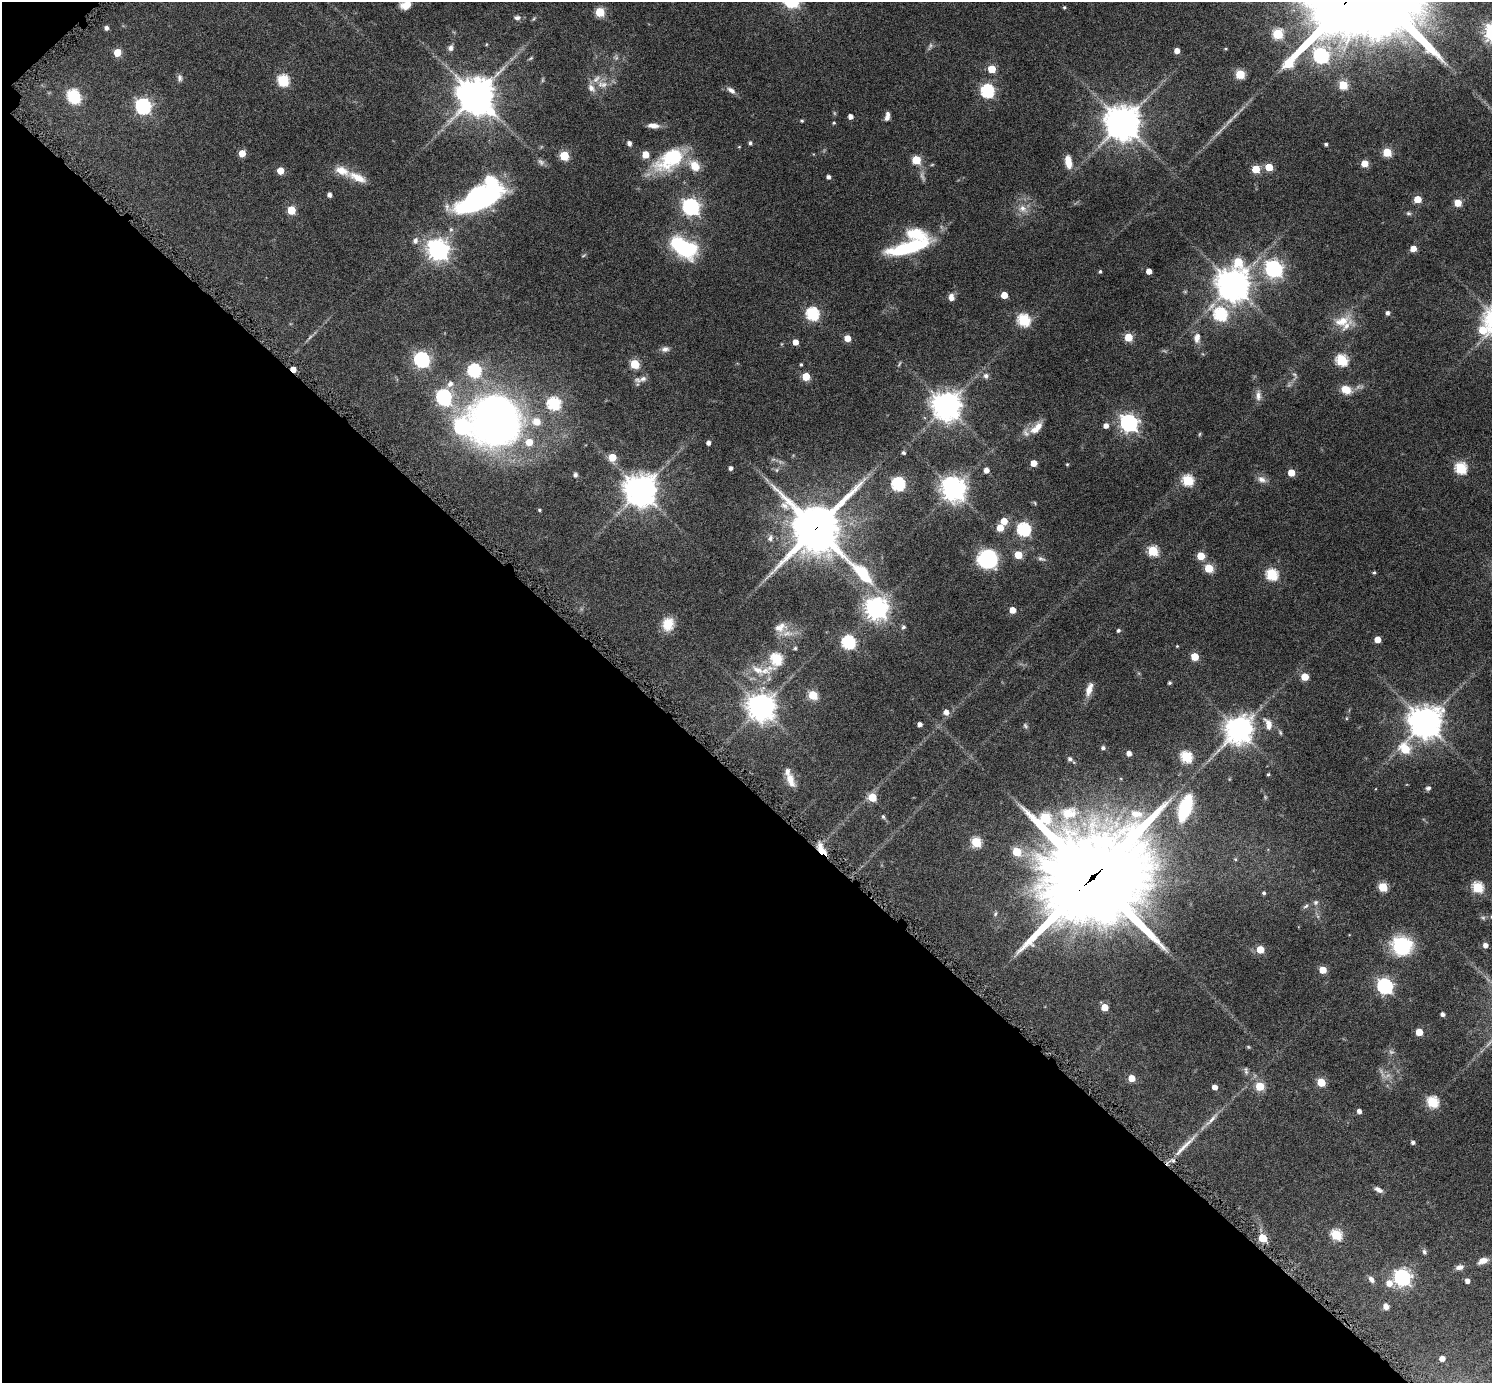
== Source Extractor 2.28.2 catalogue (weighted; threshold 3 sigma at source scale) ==
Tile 9 of 4 x 4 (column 1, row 3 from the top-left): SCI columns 48-1537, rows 1710-3090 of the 6038 x 6038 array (HDU 1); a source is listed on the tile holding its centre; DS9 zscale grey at full resolution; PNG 1494 x 1385 px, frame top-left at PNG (2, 2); no overlay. Shown black and unused: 44% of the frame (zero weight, under 6 of 12 exposures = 2% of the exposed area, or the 3 px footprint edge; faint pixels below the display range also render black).
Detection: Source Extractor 2.28.2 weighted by HDU 2 'WHT'; one run over the whole footprint, this tile lists its part. Background 0.0763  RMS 0.0032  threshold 0.013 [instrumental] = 3 sigma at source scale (4.09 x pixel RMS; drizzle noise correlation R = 1.36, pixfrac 0.8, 0.05/0.05 arcsec/px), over >= 5 px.
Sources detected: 237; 5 too faint to see at this stretch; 6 inside a brighter object's white glare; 1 cosmic-ray / hot-pixel residue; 1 long thin detection or spike segment (spike, bleed or trail) — not listed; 12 inside a brighter listed object's ellipse — not listed separately; the other 212 listed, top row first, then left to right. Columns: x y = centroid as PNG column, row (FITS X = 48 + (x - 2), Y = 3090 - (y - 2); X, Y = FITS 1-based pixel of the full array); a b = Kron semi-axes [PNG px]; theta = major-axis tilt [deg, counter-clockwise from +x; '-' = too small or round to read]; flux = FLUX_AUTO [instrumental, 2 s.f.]
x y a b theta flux
406 5 11 8 15 2.7
1064 7 4 3 - 0.32
600 12 5 5 - 13
517 18 9 6 4 0.97
106 28 5 4 - 0.81
1278 34 5 5 - 17
930 45 6 4 -72 0.47
451 48 9 7 85 1
1226 49 5 3 - 0.28
1177 50 4 4 - 2.1
117 52 5 5 - 6.1
1321 56 7 6 - 64
531 58 7 4 32 0.37
992 69 5 5 - 6.7
1240 74 5 5 - 13
180 78 9 6 -85 0.79
283 80 6 6 - 25
602 84 16 8 -1 2.5
1343 85 5 5 - 11
731 90 12 6 -36 1.3
987 91 6 6 - 41
72 95 6 6 - 25
476 96 13 11 -50 610
143 106 7 6 - 70
850 117 4 4 - 1.4
887 117 11 5 80 1.4
802 121 4 4 - 0.38
1123 122 11 10 - 530
834 123 4 3 - 0.31
653 126 14 6 -5 1.8
629 143 6 5 - 0.85
750 143 5 4 - 0.58
1326 144 4 3 - 0.54
739 147 5 3 - 0.21
1387 152 5 5 - 11
242 153 5 5 - 4.4
564 156 5 5 - 12
670 159 40 22 34 17
916 160 5 5 - 11
541 162 10 7 -33 0.88
1068 162 14 7 -81 3.5
1365 163 5 5 - 4.3
1269 167 5 5 - 6.5
1256 169 5 5 - 8.2
280 171 5 5 - 4.7
358 177 23 9 -25 3.9
828 177 4 4 - 0.9
329 195 4 4 - 1.1
1417 199 5 5 - 6.2
470 200 50 20 50 26
1458 203 5 5 - 5.6
691 207 7 6 - 88
1022 208 10 9 - 1.9
291 210 5 5 - 9.5
1408 213 7 5 -7 0.48
415 241 9 7 76 1.1
684 247 29 16 -29 24
438 249 8 7 - 180
906 249 43 13 10 16
1413 249 5 4 - 2.8
583 256 6 3 20 0.31
1238 262 8 7 - 12
1274 269 7 6 - 91
1100 271 4 3 - 0.48
1149 271 4 4 - 2.5
1233 284 10 9 - 470
1004 295 5 5 - 4.2
951 297 9 7 -81 1.4
1388 313 5 4 - 0.85
812 314 6 6 - 36
1220 314 6 6 - 36
1024 320 6 6 - 29
1342 321 24 13 10 5.3
1482 330 8 7 - 7.2
310 337 8 4 53 0.54
1128 337 5 5 - 8.3
847 338 5 5 - 3.4
1197 338 13 8 82 1.9
795 342 4 4 - 2.2
665 349 11 7 4 1.2
421 360 7 6 - 66
1342 360 6 5 - 25
635 364 5 5 - 13
801 365 4 3 - 0.34
474 370 6 6 - 34
986 376 7 7 - 0.94
806 377 5 5 - 7.4
643 379 11 7 17 1.4
450 384 8 7 - 1.5
1346 390 12 9 -25 3.6
1258 396 15 7 89 1.5
444 397 7 6 - 57
553 403 6 6 - 30
946 406 9 9 - 320
494 419 40 35 -48 190
536 421 13 11 -27 3.8
1129 423 7 7 - 110
1106 426 5 5 - 1.6
1036 429 15 11 11 2.8
1199 434 6 4 88 0.3
529 442 6 6 - 4.3
708 443 4 4 - 1.1
903 453 5 5 - 0.49
612 457 5 5 - 6.4
1033 463 5 5 - 2.7
1067 464 4 3 - 0.28
731 468 4 4 - 0.91
1461 468 6 6 - 26
777 470 6 4 89 0.42
986 470 5 4 - 1.7
1291 473 5 5 - 5.3
575 475 6 5 - 0.63
1262 479 12 8 -23 1.5
1188 480 6 5 - 22
898 484 6 6 - 44
954 489 9 7 -61 270
640 490 10 10 - 420
1035 503 6 3 -71 0.25
539 510 4 3 - 0.35
1004 521 5 5 - 4.1
816 528 17 16 - 1100
1000 528 5 5 - 5
1024 529 6 6 - 44
770 538 9 6 64 0.91
1153 551 5 5 - 19
1018 555 5 5 - 7.2
1201 556 5 5 - 8.2
988 559 15 14 - 28
1041 559 12 4 -15 0.74
1209 568 5 5 - 11
771 573 7 4 19 0.55
1374 573 4 4 - 0.4
863 574 34 11 -44 14
1272 574 6 6 - 26
876 608 7 7 - 220
1012 610 5 4 - 3.1
668 624 10 9 - 7.2
780 627 18 11 25 2.9
903 627 5 5 - 0.58
1118 631 5 4 - 0.45
1377 639 5 4 - 3.6
848 642 6 6 - 38
1177 646 3 3 - 0.22
795 648 5 5 - 0.38
1195 657 5 5 - 6.7
776 659 6 6 - 26
757 670 21 9 -33 3.5
1305 677 5 5 - 5.9
1169 683 3 3 - 0.46
1089 689 17 7 71 2.3
813 695 5 5 - 12
761 707 9 8 - 350
946 712 6 5 - 1.6
1425 722 11 10 - 410
920 724 4 4 - 1.1
1268 724 18 9 -70 2.9
1239 730 9 8 - 320
1103 748 5 4 - 0.71
1405 749 6 6 - 13
1129 753 5 4 - 1.5
1186 757 6 5 - 25
1070 759 5 5 - 0.78
1268 774 4 3 - 0.36
790 780 18 8 -70 3.1
1428 788 6 5 - 0.64
872 797 5 5 - 7.5
1185 808 26 10 71 19
1068 813 27 19 14 11
1136 814 21 12 -8 5.2
883 817 6 4 -67 0.41
1045 818 8 6 3 20
976 842 5 5 - 16
821 849 15 7 -57 3.2
1016 852 5 5 - 9.6
1235 859 5 4 - 0.31
1093 877 44 39 29 2900
1383 887 5 5 - 12
1478 887 6 5 - 23
1264 893 4 4 - 0.48
1316 902 6 6 - 0.62
1306 906 9 4 36 0.59
1483 918 6 5 - 0.5
1485 945 4 4 - 1.5
1401 946 9 8 - 47
1260 949 5 5 - 6.1
1323 970 5 5 - 5.6
1385 986 7 6 - 70
1104 1007 5 5 - 5.1
1443 1014 4 4 - 0.97
1419 1032 5 5 - 5.8
1248 1047 5 5 - 0.28
1246 1071 10 5 -83 0.61
1132 1078 5 5 - 4.4
1321 1082 5 5 - 9.1
1260 1086 5 5 - 12
1215 1087 4 4 - 1.9
1433 1102 6 5 - 25
1359 1111 4 4 - 1.2
1212 1119 23 5 47 2
1413 1142 4 4 - 0.71
1378 1190 11 6 -31 1.1
1336 1235 6 5 - 21
1263 1238 5 5 - 8
1424 1252 6 5 - 0.57
1483 1261 10 6 20 1.9
1459 1267 9 6 13 1.1
1402 1278 7 6 - 88
1371 1279 9 6 -51 1.2
1467 1281 4 4 - 1.4
1389 1283 7 7 - 2.6
1386 1306 7 7 - 1.3
1442 1359 4 4 - 1.9
Overlapping masked pixels (flux is a lower limit): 3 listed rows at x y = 816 528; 821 849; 1093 877
Isophote crosses this tile's border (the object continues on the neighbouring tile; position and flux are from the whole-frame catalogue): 1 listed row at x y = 406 5